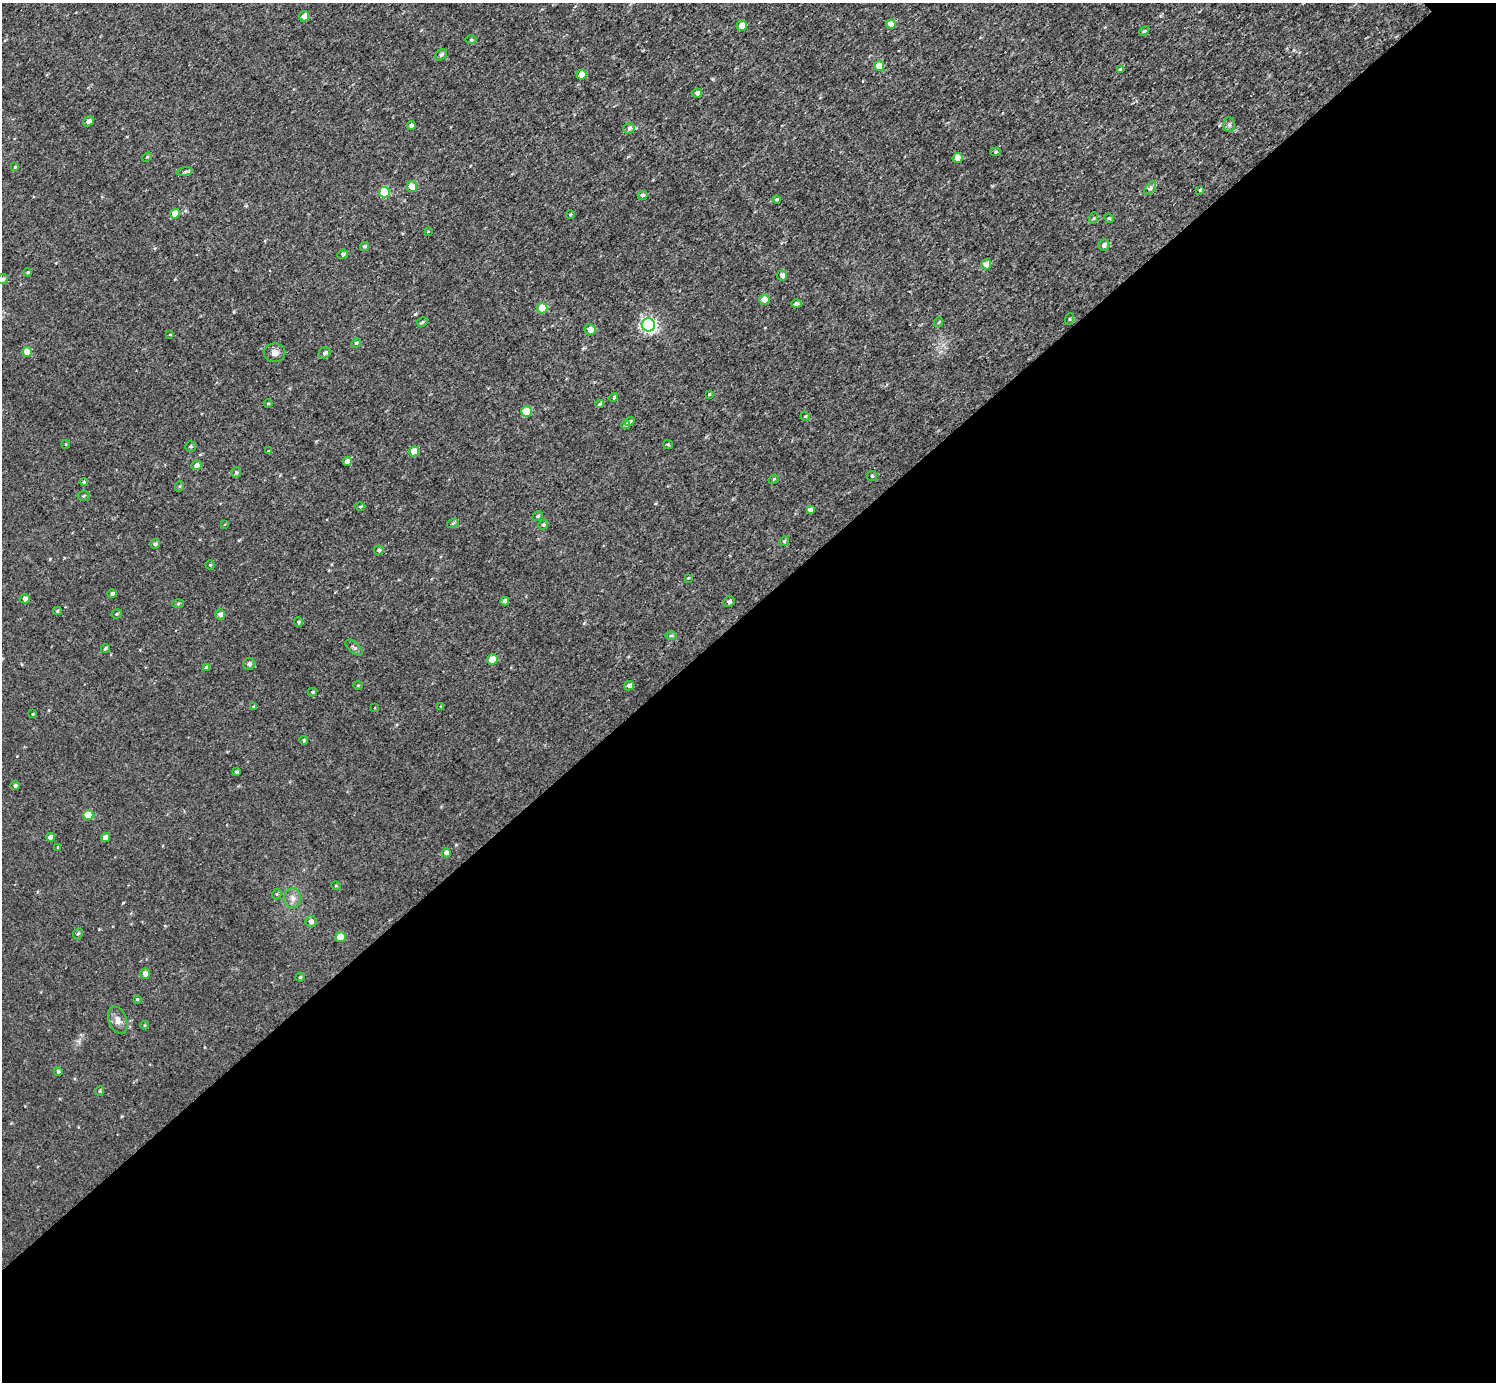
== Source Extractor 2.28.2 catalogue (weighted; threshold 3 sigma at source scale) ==
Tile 15 of 4 x 4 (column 3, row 4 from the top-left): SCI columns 2992-4485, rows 160-1539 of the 5983 x 5981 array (HDU 1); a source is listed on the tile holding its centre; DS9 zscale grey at full resolution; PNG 1498 x 1384 px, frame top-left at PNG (2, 3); each listed source drawn as its Kron ellipse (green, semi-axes under 4 px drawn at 4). Shown black and unused: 56% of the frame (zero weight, under 3 of 4 exposures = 1% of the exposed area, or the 3 px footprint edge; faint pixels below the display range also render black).
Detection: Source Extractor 2.28.2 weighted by HDU 2 'WHT'; one run over the whole footprint, this tile lists its part. Background 0.0567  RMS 0.062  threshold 0.28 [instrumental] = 3 sigma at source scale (4.5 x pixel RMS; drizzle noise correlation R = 1.50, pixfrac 1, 0.05/0.05 arcsec/px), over >= 5 px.
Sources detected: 125; all 125 listed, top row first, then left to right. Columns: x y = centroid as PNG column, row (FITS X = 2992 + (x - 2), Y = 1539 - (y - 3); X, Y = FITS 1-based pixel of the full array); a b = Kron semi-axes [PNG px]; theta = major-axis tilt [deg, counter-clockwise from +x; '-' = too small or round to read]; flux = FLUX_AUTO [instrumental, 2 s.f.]
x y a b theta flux
304 16 5 5 - 34
891 24 5 4 - 71
742 26 5 5 - 64
1144 31 5 4 - 7.4
471 40 5 3 - 6.7
441 55 7 5 37 14
879 66 5 5 - 100
1121 69 4 4 - 9.5
582 74 5 5 - 71
697 93 5 4 - 26
88 121 6 4 33 28
1229 125 7 5 -89 17
411 126 4 4 - 25
629 128 6 5 - 22
995 152 5 4 - 8.7
147 157 5 3 - 6.8
958 158 5 5 - 85
15 167 4 4 - 8.8
185 172 8 4 10 10
412 186 5 5 - 78
1150 188 8 4 53 13
1200 190 4 4 - 7.7
384 192 5 5 - 270
642 195 5 4 - 16
776 200 4 4 - 9.4
175 214 5 5 - 100
570 215 4 4 - 6.4
1094 218 6 4 71 7.8
1109 218 5 4 - 6.4
428 231 3 3 - 19
1104 245 5 5 - 19
364 247 4 4 - 12
343 254 5 4 - 15
986 264 5 5 - 67
28 272 4 3 - 8.9
782 275 5 5 - 29
3 279 5 5 - 14
764 300 5 5 - 66
796 304 5 4 - 18
542 308 5 5 - 110
1069 319 6 3 71 6
422 322 6 4 31 9.7
939 322 5 3 - 5.8
648 325 7 6 - 1500
590 330 5 5 - 56
170 335 3 3 - 5.4
356 343 5 4 - 11
27 352 5 5 - 100
275 353 11 9 4 33
325 353 6 5 - 18
709 394 3 2 - 5.6
614 397 5 4 - 12
268 404 4 4 - 7
600 404 4 4 - 11
526 411 5 5 - 150
805 416 5 4 - 8.1
630 422 5 4 - 11
626 425 4 4 - 22
66 444 4 3 - 6.2
668 445 5 4 - 8.3
190 446 5 5 - 12
268 451 4 3 - 4.6
414 451 5 5 - 94
347 461 4 4 - 38
196 465 5 4 - 25
236 472 5 4 - 11
872 476 5 5 - 10
774 479 5 4 - 9.8
84 482 4 4 - 9.4
180 486 5 3 - 8.2
83 496 6 4 2 11
360 507 5 3 - 6.1
810 510 4 4 - 23
537 516 6 4 28 9.6
453 523 6 3 19 7.6
225 524 4 3 - 4.4
543 525 5 4 - 14
784 541 5 4 - 9.6
155 544 5 4 - 16
379 550 5 4 - 13
210 565 4 4 - 8.5
688 578 3 3 - 4.9
112 594 4 4 - 20
25 599 5 4 - 27
505 601 4 4 - 23
729 602 6 5 - 18
178 604 6 4 3 8
57 611 4 3 - 10
117 614 5 4 - 9.9
220 614 5 4 - 27
298 622 4 4 - 7.8
671 636 5 3 - 8.8
354 648 10 5 -41 16
105 649 4 3 - 10
493 659 5 5 - 100
249 664 6 6 - 23
207 667 4 4 - 18
358 685 4 4 - 6.4
629 686 5 4 - 30
312 692 5 3 - 9.9
441 706 4 2 - 4.1
254 707 4 3 - 9.1
375 708 3 2 - 4.1
33 714 4 3 - 5.7
304 740 4 4 - 9
237 772 3 3 - 12
15 786 5 4 - 13
88 815 5 5 - 120
50 837 4 4 - 32
105 838 4 4 - 37
58 847 4 4 - 5.5
446 853 4 4 - 28
336 886 5 3 - 5.7
277 894 5 5 - 7.7
293 898 10 8 90 34
311 921 5 5 - 28
78 934 6 4 65 9.9
340 937 5 5 - 95
145 974 5 5 - 35
300 977 4 4 - 7.9
137 999 4 4 - 8.1
118 1020 14 9 -69 40
145 1025 4 3 - 5
58 1071 4 4 - 12
100 1091 5 4 - 8.3
Isophote crosses this tile's border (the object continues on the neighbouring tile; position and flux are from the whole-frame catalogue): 1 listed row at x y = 3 279